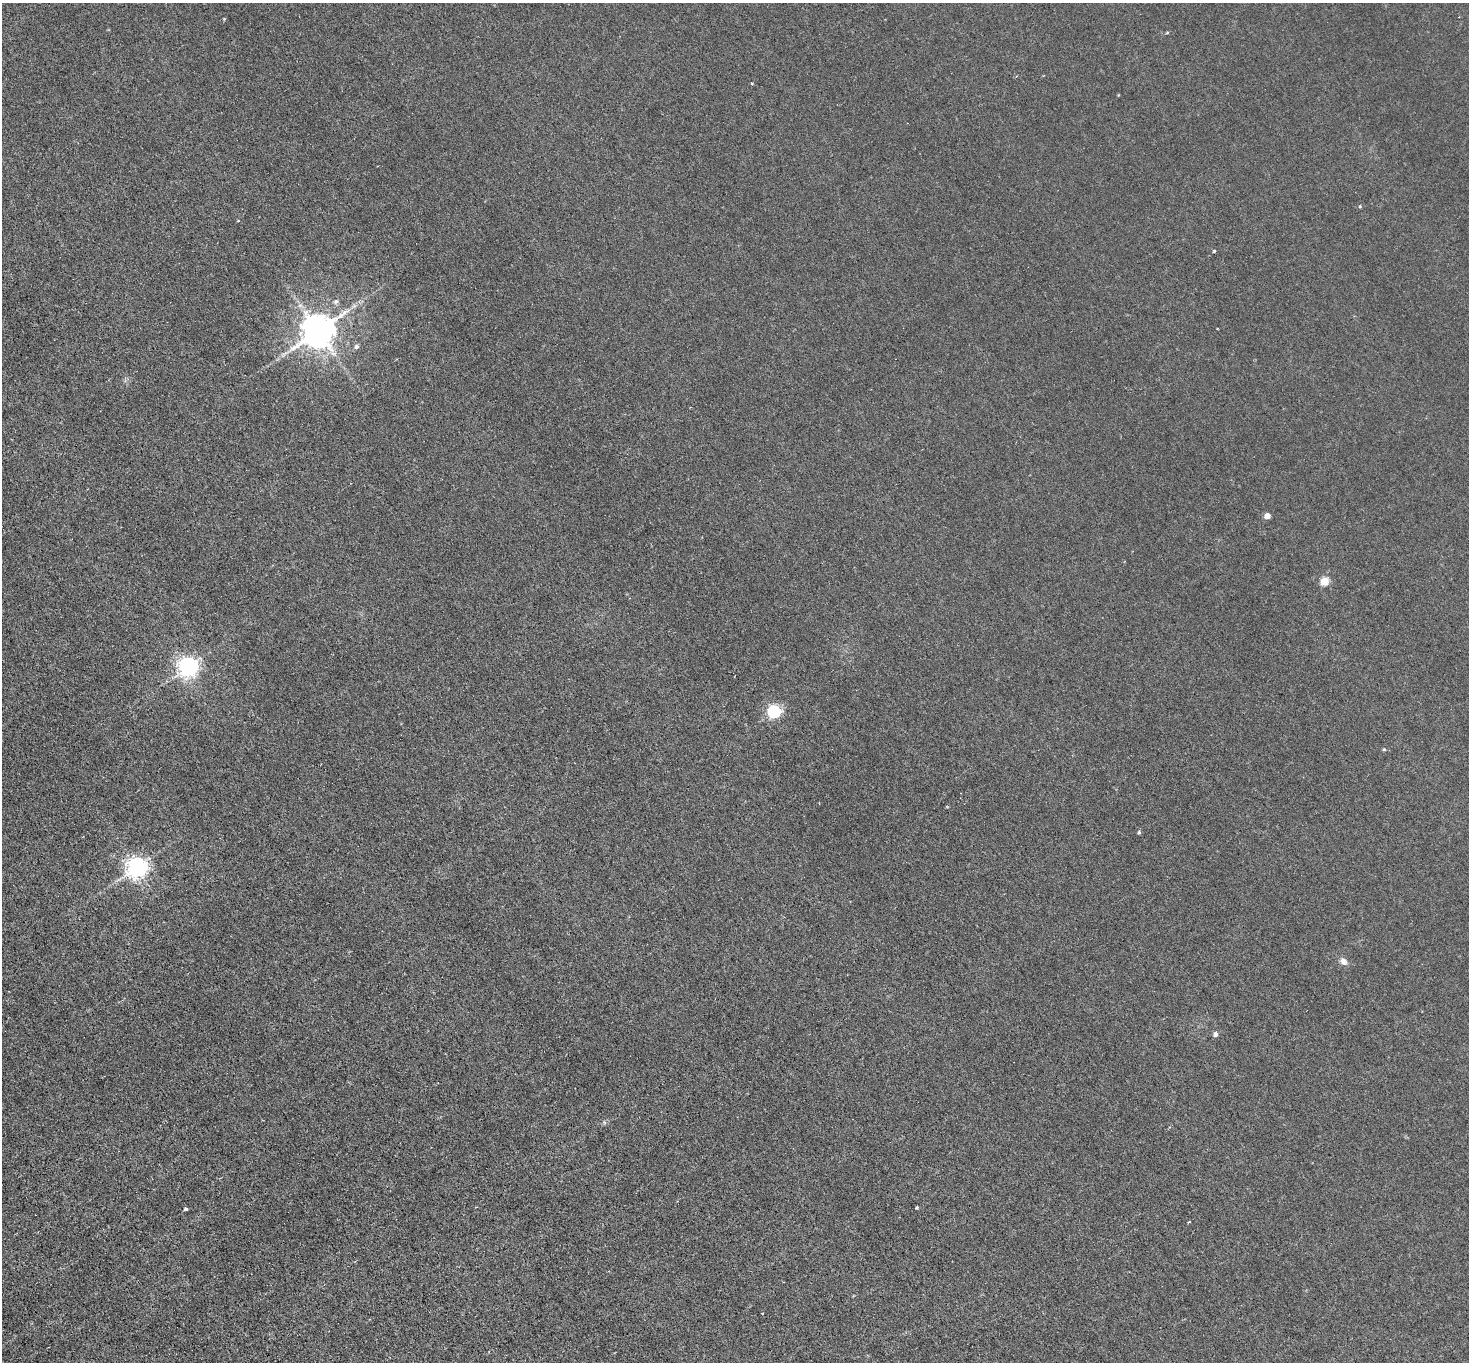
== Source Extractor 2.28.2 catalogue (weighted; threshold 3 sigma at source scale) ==
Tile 7 of 4 x 4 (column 3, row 2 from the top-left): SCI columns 2976-4442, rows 3043-4402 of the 5951 x 5944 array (HDU 1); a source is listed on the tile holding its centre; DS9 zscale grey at full resolution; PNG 1471 x 1364 px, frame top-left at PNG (2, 3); no overlay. Nothing masked; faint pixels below the display range render black.
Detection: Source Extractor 2.28.2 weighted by HDU 2 'WHT'; one run over the whole footprint, this tile lists its part. Background 0.0103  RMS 0.0032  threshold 0.0132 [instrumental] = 3 sigma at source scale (4.09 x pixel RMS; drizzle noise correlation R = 1.36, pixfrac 0.8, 0.05/0.05 arcsec/px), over >= 5 px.
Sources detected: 19; all 19 listed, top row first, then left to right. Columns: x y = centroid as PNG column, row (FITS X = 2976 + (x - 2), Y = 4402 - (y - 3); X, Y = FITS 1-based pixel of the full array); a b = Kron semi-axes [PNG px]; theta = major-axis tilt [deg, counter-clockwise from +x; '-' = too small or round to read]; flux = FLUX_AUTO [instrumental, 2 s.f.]
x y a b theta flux
224 19 4 4 - 0.24
1167 32 5 3 - 0.29
1360 206 5 4 - 0.31
1214 251 3 3 - 0.47
336 302 7 6 - 0.88
318 331 10 9 - 720
357 347 6 6 - 0.87
1267 516 4 4 - 3.4
1324 581 5 5 - 11
188 667 7 7 - 180
774 712 6 6 - 57
1384 749 4 4 - 0.35
1139 832 4 4 - 0.54
137 867 7 7 - 200
1344 961 9 6 -44 1.7
1216 1034 5 5 - 1.4
917 1208 4 3 - 0.34
185 1209 4 4 - 0.52
1189 1222 3 2 - 0.43